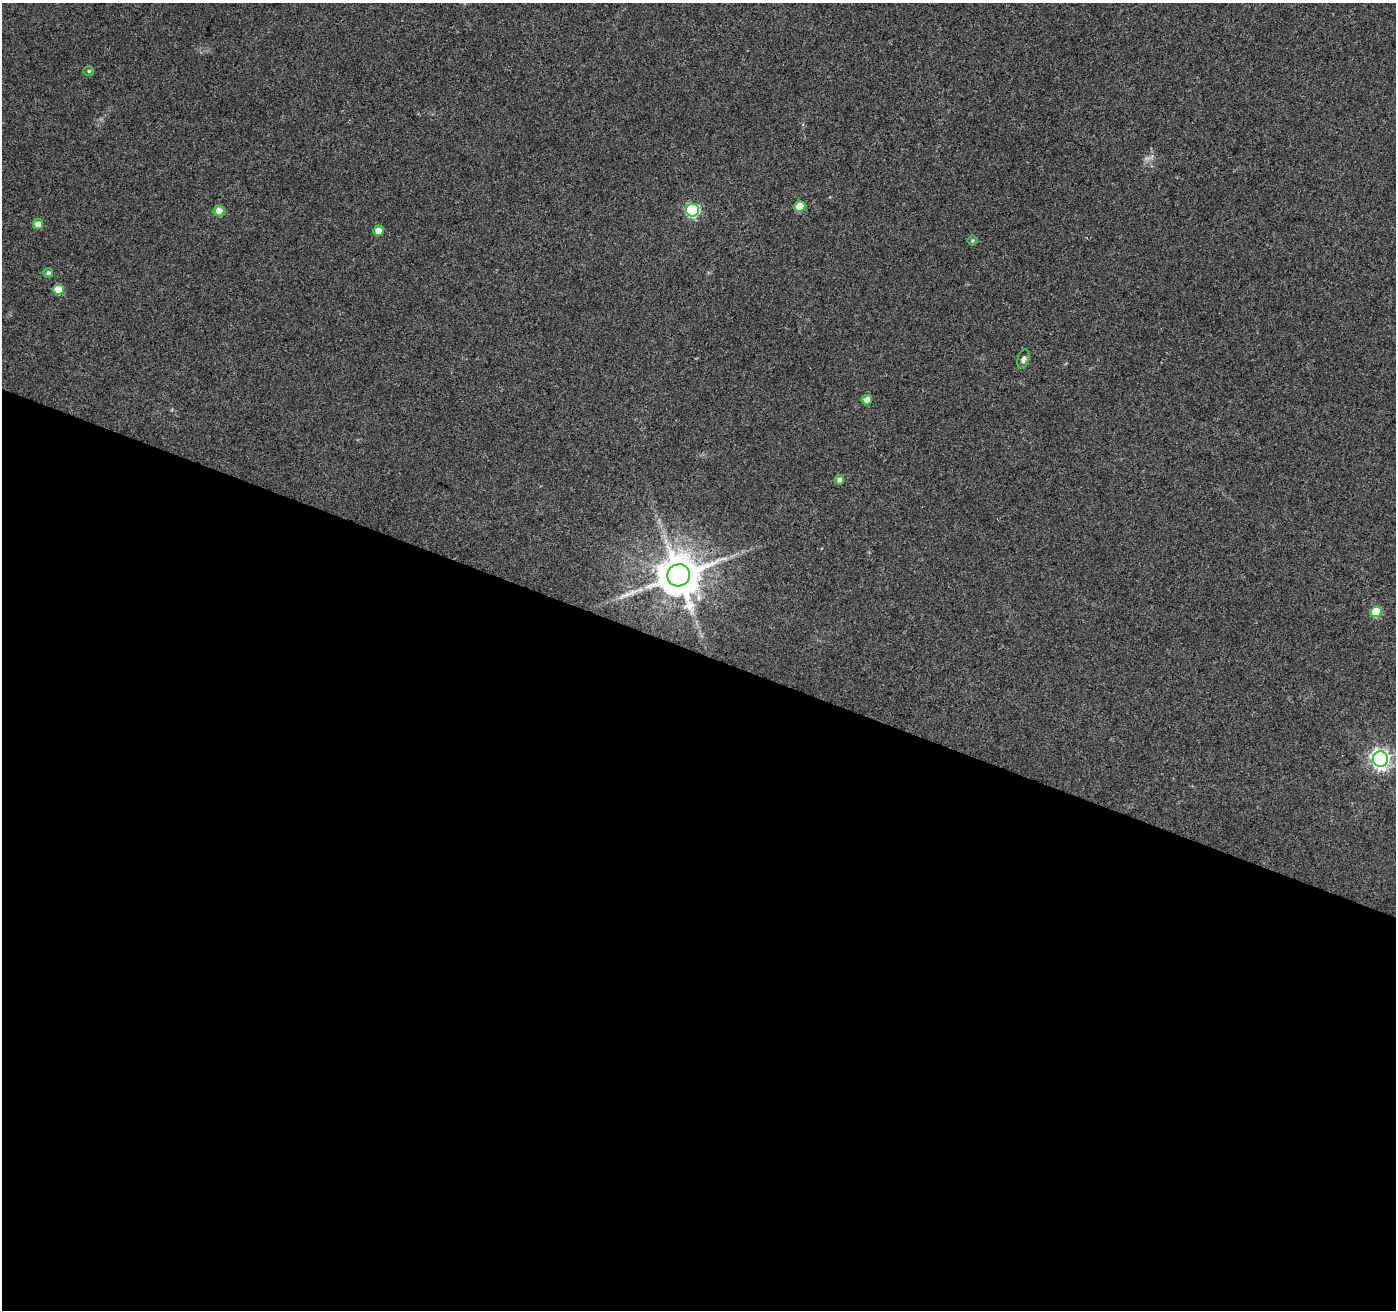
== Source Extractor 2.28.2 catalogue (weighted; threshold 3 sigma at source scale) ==
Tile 14 of 4 x 4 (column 2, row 4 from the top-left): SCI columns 1403-2796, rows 275-1582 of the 5586 x 5714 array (HDU 1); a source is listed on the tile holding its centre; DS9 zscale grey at full resolution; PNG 1398 x 1312 px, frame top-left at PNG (2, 3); each listed source drawn as its Kron ellipse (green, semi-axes under 4 px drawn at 4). Shown black and unused: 50% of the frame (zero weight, under 3 of 4 exposures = <1% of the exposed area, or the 3 px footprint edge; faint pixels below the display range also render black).
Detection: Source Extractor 2.28.2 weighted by HDU 2 'WHT'; one run over the whole footprint, this tile lists its part. Background 0.0372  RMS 0.004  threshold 0.0182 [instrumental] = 3 sigma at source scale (4.5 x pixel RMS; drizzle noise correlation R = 1.50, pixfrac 1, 0.0396/0.0396 arcsec/px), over >= 5 px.
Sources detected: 16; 1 long thin detection or spike segment (spike, bleed or trail) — neither listed nor drawn; the other 15 listed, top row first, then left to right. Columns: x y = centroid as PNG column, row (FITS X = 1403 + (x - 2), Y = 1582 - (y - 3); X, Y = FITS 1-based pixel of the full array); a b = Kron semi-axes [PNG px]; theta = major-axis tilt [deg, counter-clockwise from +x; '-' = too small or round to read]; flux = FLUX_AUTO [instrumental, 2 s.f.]
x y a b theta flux
89 71 5 4 - 0.62
800 206 5 5 - 9.3
692 210 6 6 - 52
219 211 5 5 - 4.9
38 224 5 5 - 3.2
378 231 5 5 - 3.5
972 240 5 5 - 0.62
48 273 5 4 - 0.98
58 289 5 5 - 6
1023 359 10 5 75 1.3
867 400 5 4 - 3.1
839 480 5 5 - 1.4
679 575 11 11 - 1500
1376 612 6 5 - 15
1380 759 7 7 - 170
Overlapping masked pixels (flux is a lower limit): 1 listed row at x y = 679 575